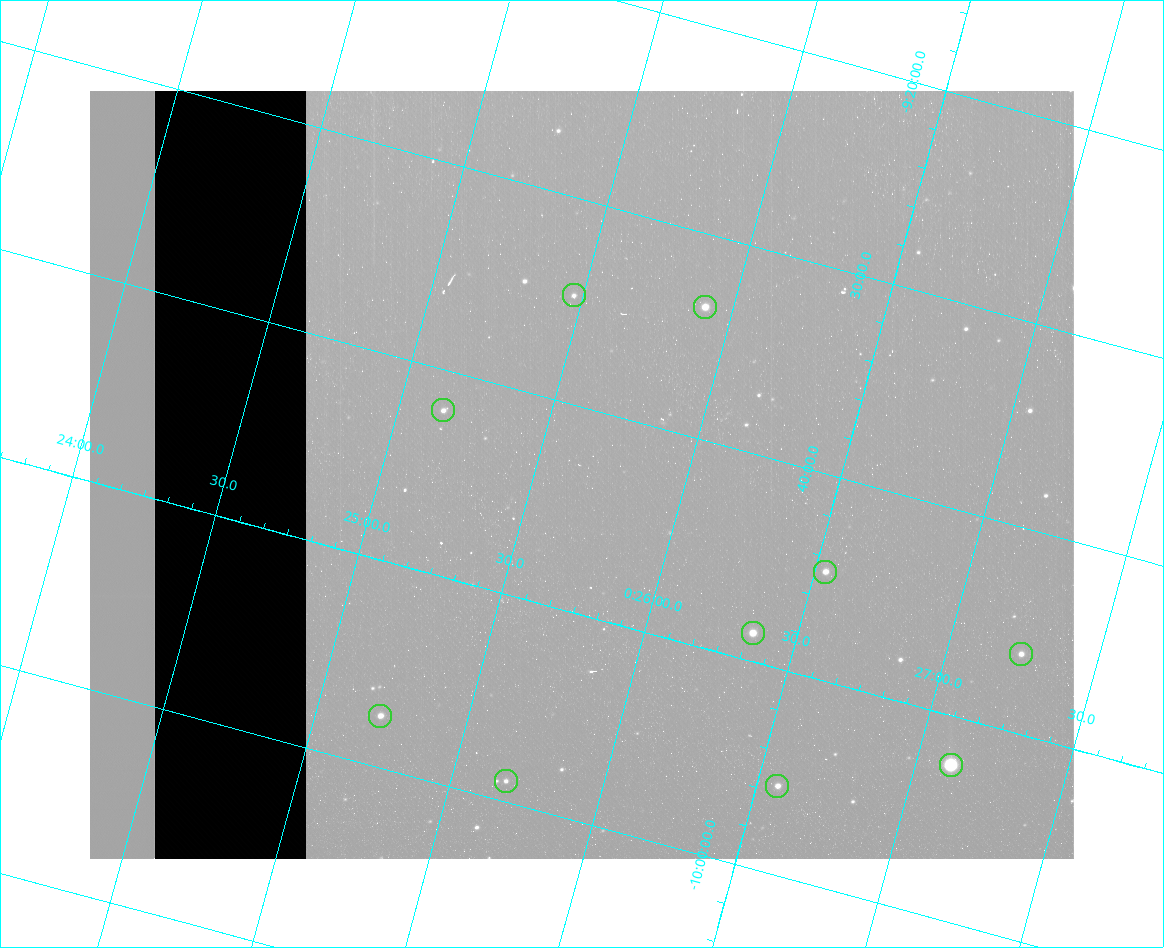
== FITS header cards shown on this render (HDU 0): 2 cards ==
NAXIS1  =                  984 / Size of image - Xaxis
NAXIS2  =                  768 / Size of image - Yaxis

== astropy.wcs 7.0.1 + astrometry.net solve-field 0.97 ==
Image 984 x 768 px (HDU 0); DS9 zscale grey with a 90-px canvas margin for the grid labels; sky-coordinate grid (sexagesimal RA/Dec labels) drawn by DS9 from the SOLVED WCS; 10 Tycho-2 reference stars matched to detected sources circled (green)
Header WCS: none
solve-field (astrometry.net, Tycho-2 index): SOLVED blind (the file carries no WCS)
Solved WCS: RA---TAN-SIP/DEC--TAN-SIP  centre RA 00:25:39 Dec -09:43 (6.41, -9.72 deg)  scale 2.99 arcsec/px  FOV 49.1' x 38.3'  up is -15 deg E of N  parity flipped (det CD > 0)
(file carries no celestial WCS; the grid is the blind solution)
Tycho-2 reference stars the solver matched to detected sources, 10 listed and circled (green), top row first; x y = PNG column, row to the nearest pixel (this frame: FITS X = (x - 90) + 1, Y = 768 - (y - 91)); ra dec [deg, ICRS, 3 dp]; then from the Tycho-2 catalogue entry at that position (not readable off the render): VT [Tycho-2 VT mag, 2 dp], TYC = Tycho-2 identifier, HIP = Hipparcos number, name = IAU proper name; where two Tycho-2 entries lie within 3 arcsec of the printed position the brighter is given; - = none
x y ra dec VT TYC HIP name
574 295 6.368 -9.579 12.43 5262-608-1 - -
705 307 6.477 -9.559 10.11 5262-1019-1 2042 -
443 410 6.287 -9.700 11.71 5262-944-1 - -
825 572 6.634 -9.746 10.71 5262-274-1 - -
753 633 6.588 -9.810 10.04 5262-852-1 - -
1021 654 6.812 -9.769 10.94 5262-302-1 - -
380 716 6.304 -9.958 10.74 5262-816-1 - -
951 765 6.779 -9.873 7.39 5262-848-1 2140 -
506 781 6.420 -9.983 12.17 5262-865-1 - -
777 786 6.643 -9.928 10.91 5262-922-1 - -